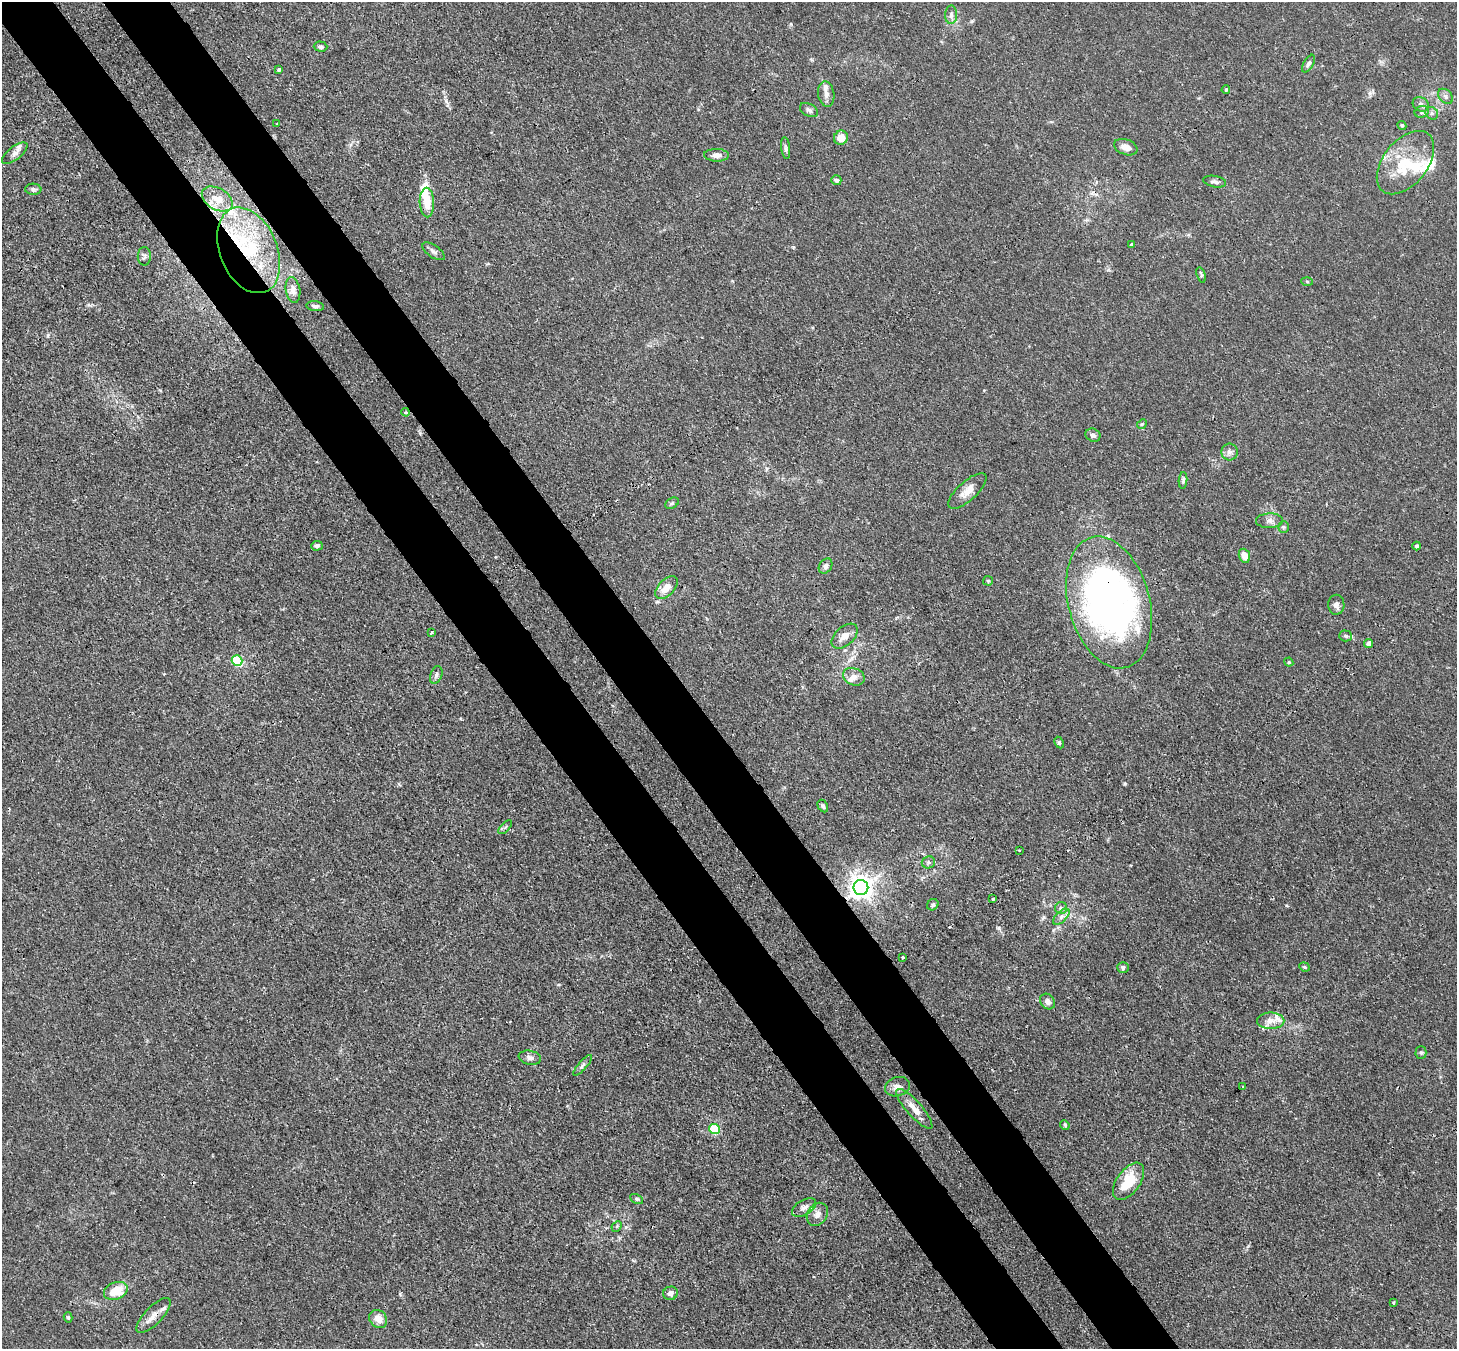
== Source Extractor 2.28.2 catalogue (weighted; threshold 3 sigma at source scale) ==
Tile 11 of 4 x 4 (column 3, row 3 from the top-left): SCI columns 2987-4441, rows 1557-2903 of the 5974 x 5946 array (HDU 1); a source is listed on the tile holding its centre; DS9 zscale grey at full resolution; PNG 1459 x 1351 px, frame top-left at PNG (2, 2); each listed source drawn as its Kron ellipse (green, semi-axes under 4 px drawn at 4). Shown black and unused: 9% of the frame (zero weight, under 3 of 4 exposures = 7% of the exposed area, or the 3 px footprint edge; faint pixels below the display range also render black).
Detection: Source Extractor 2.28.2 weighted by HDU 2 'WHT'; one run over the whole footprint, this tile lists its part. Background 0.025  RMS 0.0027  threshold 0.0123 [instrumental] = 3 sigma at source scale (4.5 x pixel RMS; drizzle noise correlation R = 1.50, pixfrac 1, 0.05/0.05 arcsec/px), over >= 5 px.
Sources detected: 105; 2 inside a brighter object's white glare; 2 cosmic-ray / hot-pixel residue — neither listed nor drawn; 10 inside a brighter listed object's ellipse — not listed separately; the other 91 listed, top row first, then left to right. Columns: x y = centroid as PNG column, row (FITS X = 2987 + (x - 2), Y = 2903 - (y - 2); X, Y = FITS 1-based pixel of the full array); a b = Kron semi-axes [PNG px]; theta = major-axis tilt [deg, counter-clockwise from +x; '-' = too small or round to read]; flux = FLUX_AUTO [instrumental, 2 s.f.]
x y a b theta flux
951 15 9 6 88 1
321 47 7 5 -3 0.64
1308 64 10 4 59 0.87
279 70 4 3 - 0.54
1226 90 4 4 - 0.37
826 94 13 8 -82 1.6
1446 96 9 6 -43 0.89
1421 104 8 7 - 1
809 110 10 6 -30 0.91
1422 112 7 5 22 0.68
1432 113 7 5 -45 0.65
277 124 3 3 - 0.26
1402 125 5 4 - 0.36
841 138 7 7 - 3.2
1126 147 12 7 -21 2.1
786 148 11 4 -83 0.63
15 153 15 6 38 1.4
716 155 12 6 -2 1.7
1405 163 36 22 51 13
836 180 5 5 - 0.73
1215 182 11 5 -10 0.92
33 189 8 5 -4 0.66
217 199 17 10 -30 3.5
427 203 15 7 -87 4.9
1131 244 3 2 - 0.46
249 250 45 29 -67 25
434 251 13 6 -34 0.94
144 256 9 6 -90 0.76
1201 275 8 4 -73 0.68
1307 281 6 4 -3 0.31
293 290 13 7 -80 1.5
315 306 9 5 -7 0.75
406 412 4 3 - 0.47
1142 424 5 4 - 0.31
1093 435 7 6 - 1
1229 452 8 8 - 1.1
1183 480 8 4 86 0.63
967 491 24 9 42 3.3
672 503 7 5 31 0.5
1269 521 13 7 2 1.4
1283 527 6 5 - 0.48
317 546 5 4 - 0.79
1417 546 4 4 - 0.62
1244 556 7 5 -69 2.7
826 566 8 6 57 1
988 581 5 4 - 0.35
666 587 14 8 47 3
1109 602 67 40 -75 150
1336 605 10 8 -89 1.1
432 632 3 3 - 0.3
845 636 15 9 42 2.4
1346 636 6 5 - 0.49
1369 643 5 4 - 0.98
237 661 5 5 - 25
1289 662 4 4 - 0.35
436 675 9 5 68 0.81
854 677 11 8 -21 1.6
1059 743 6 4 -63 0.48
823 806 7 4 -61 0.58
505 827 9 3 45 0.41
1019 850 3 2 - 0.23
928 862 7 6 - 0.58
861 887 7 7 - 240
993 899 3 3 - 1.1
933 905 6 5 - 0.55
1061 908 6 6 - 0.73
1061 917 10 5 45 1.1
903 957 3 3 - 0.73
1123 967 6 5 - 0.64
1304 967 5 4 - 0.37
1048 1002 8 7 - 1.3
1271 1021 13 8 0 2.3
1421 1053 6 5 - 0.5
530 1058 11 7 -11 1.2
583 1065 13 2 49 0.57
897 1087 12 9 15 1.7
1243 1087 3 3 - 0.3
914 1109 26 7 -48 3.1
1065 1125 5 4 - 0.42
714 1129 5 5 - 18
1128 1181 21 11 54 8.3
637 1199 7 4 -26 0.43
804 1208 13 7 31 1.5
817 1214 12 9 55 1.9
617 1226 6 4 46 0.45
116 1291 12 8 20 6.5
670 1293 7 6 - 1.2
1393 1302 3 3 - 0.31
153 1315 22 8 46 2.7
68 1317 5 4 - 0.48
378 1319 10 8 -50 2.9
Overlapping masked pixels (flux is a lower limit): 4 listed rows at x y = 249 250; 1109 602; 861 887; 153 1315
Unlisted compact peaks at least as high as the median listed source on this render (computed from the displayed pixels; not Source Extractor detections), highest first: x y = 999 928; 446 101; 791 24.